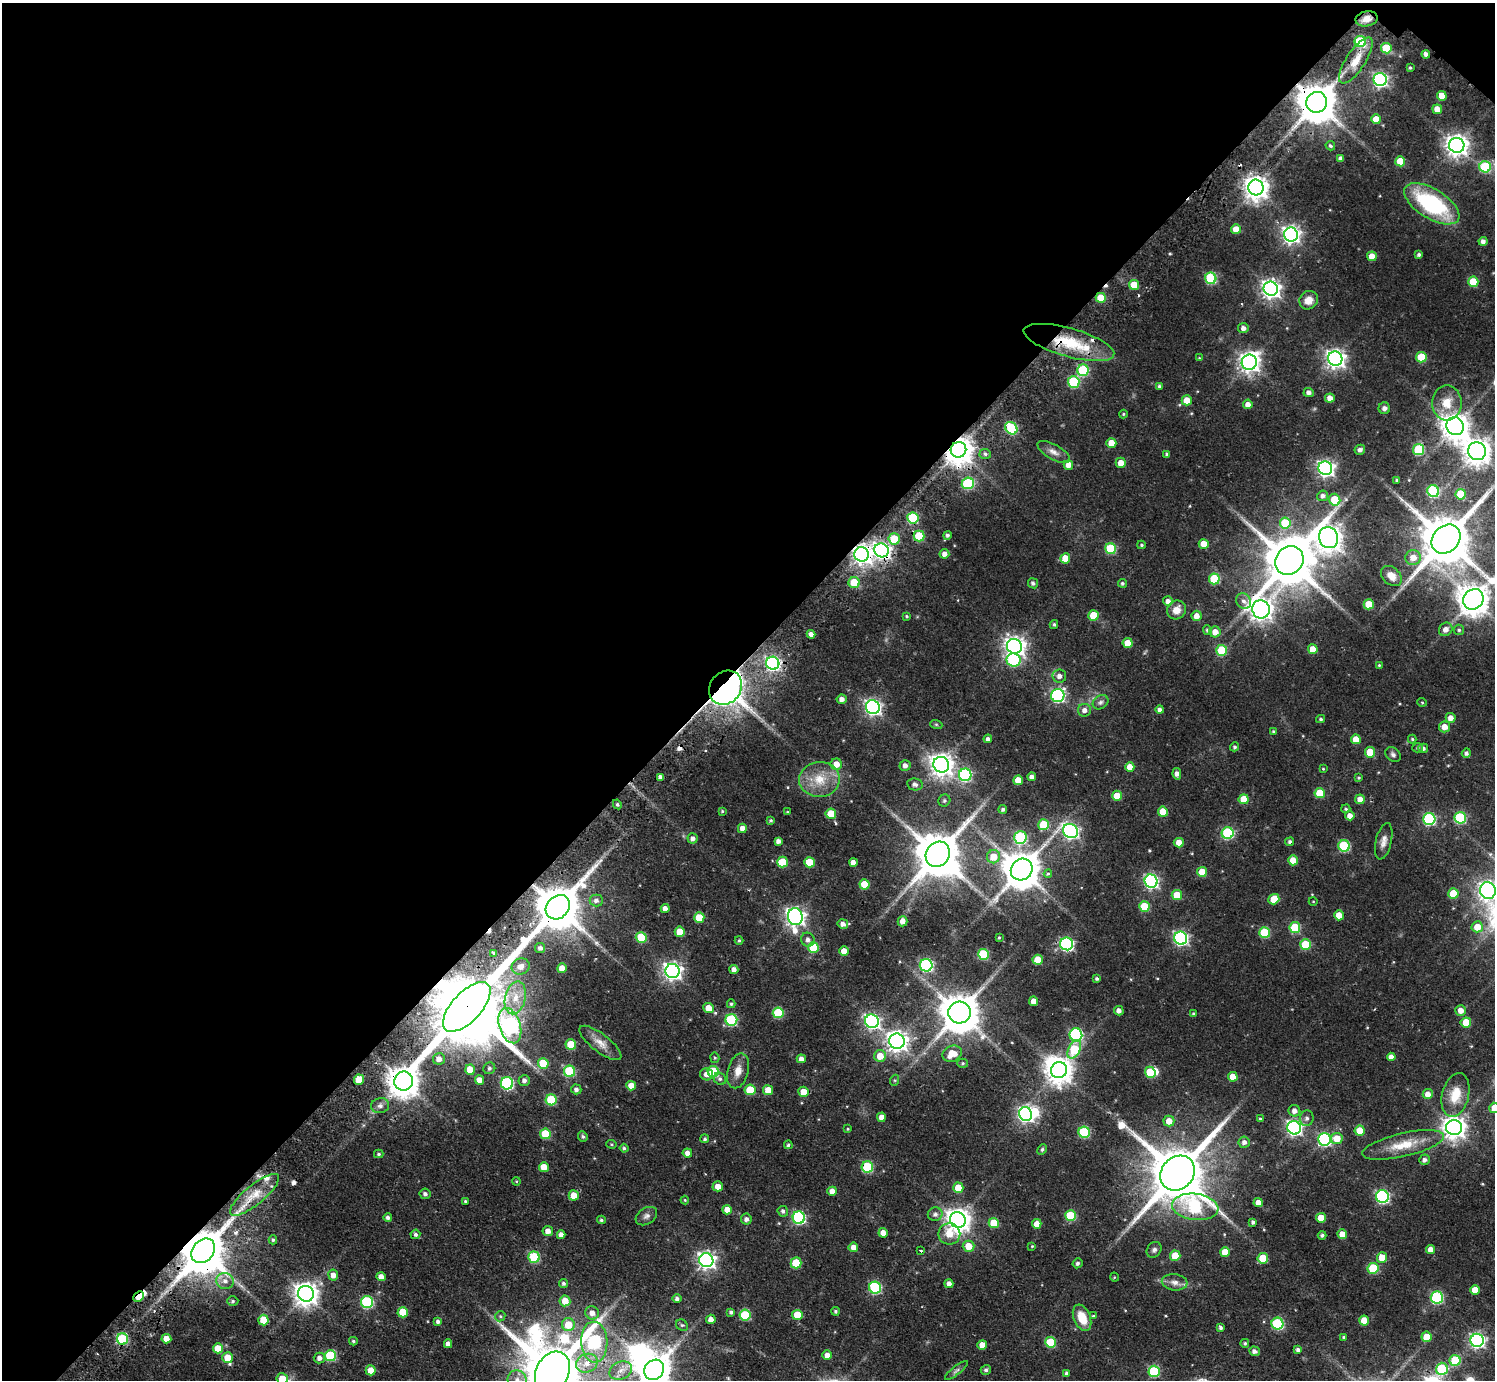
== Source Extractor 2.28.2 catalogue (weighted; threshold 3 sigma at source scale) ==
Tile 2 of 4 x 4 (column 2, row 1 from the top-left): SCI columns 1532-3024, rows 4482-5859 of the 6067 x 6068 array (HDU 1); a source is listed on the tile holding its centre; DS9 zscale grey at full resolution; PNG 1497 x 1382 px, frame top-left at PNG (2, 3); each listed source drawn as its Kron ellipse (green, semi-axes under 4 px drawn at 4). Shown black and unused: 48% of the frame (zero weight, under 2 of 3 exposures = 4% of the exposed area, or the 3 px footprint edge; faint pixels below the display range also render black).
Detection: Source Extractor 2.28.2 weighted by HDU 2 'WHT'; one run over the whole footprint, this tile lists its part. Background 0.0655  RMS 0.0064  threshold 0.0288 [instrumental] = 3 sigma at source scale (4.5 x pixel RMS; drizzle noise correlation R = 1.50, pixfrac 1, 0.05/0.05 arcsec/px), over >= 5 px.
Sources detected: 428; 5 inside a brighter object's white glare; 6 cosmic-ray / hot-pixel residue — neither listed nor drawn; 4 inside a brighter listed object's ellipse — not listed separately; the other 413 listed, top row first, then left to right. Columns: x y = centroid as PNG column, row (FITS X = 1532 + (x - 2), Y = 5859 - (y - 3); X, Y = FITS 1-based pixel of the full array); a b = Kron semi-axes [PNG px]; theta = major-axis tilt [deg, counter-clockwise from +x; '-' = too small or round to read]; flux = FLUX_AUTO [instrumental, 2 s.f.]
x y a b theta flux
1367 19 11 7 11 5.2
1360 41 5 5 - 46
1386 48 5 5 - 22
1426 54 4 3 - 2.2
1356 60 27 9 57 11
1410 68 3 3 - 0.8
1380 79 6 6 - 140
1442 96 5 5 - 8.5
1317 102 10 10 - 2100
1437 109 5 4 - 6.5
1376 119 5 5 - 9.2
1457 145 8 7 - 450
1330 146 5 4 - 1.1
1341 159 4 4 - 2.4
1400 161 5 5 - 12
1485 167 6 5 - 38
1256 187 8 7 - 550
1432 204 31 14 -32 68
1236 229 5 5 - 6.4
1291 235 7 7 - 250
1483 241 4 4 - 2.4
1419 255 4 3 - 1.3
1372 256 5 4 - 8.1
1211 278 5 5 - 49
1473 282 5 5 - 17
1134 285 5 5 - 11
1271 289 7 7 - 310
1101 298 5 5 - 18
1309 300 10 8 49 5.8
1243 328 5 5 - 2.8
1069 342 47 14 -15 31
1421 357 5 5 - 20
1199 358 4 4 - 0.48
1335 359 7 7 - 310
1249 362 7 7 - 350
1083 370 6 5 - 48
1074 382 6 5 - 44
1159 386 4 3 - 0.93
1309 393 5 4 - 2.4
1330 398 4 4 - 4.2
1187 400 5 5 - 9.5
1447 403 17 15 88 11
1248 404 5 4 - 3.6
1384 408 6 6 - 2.1
1123 414 4 4 - 0.71
1455 426 9 8 - 770
1011 428 7 5 -46 42
1111 443 5 5 - 7.9
1419 449 5 5 - 37
958 450 8 7 - 880
1360 450 5 5 - 1.7
1477 451 9 9 - 710
1054 452 18 7 -29 4.3
985 454 6 5 - 1.3
1167 454 4 3 - 1.2
1121 463 5 5 - 5.7
1068 465 5 5 - 4.6
1325 468 7 6 - 210
1397 480 3 3 - 0.86
968 483 6 5 - 45
1433 491 6 6 - 49
1461 494 5 5 - 19
1323 496 5 5 - 2
1335 500 6 5 - 18
913 518 5 5 - 41
1285 523 5 5 - 25
947 535 4 4 - 1.4
919 536 5 5 - 23
1328 538 11 9 -66 610
894 539 6 5 - 20
1446 539 16 13 47 3900
1204 544 5 5 - 7.1
1141 545 4 3 - 0.82
1111 549 5 5 - 29
882 550 7 7 - 220
862 554 7 7 - 320
944 554 5 5 - 3.6
1065 558 5 5 - 9.7
1413 558 8 7 - 6
1289 561 15 13 46 3500
1391 576 12 8 -41 5.7
1214 579 5 5 - 29
854 583 5 5 - 16
1033 583 5 5 - 1.6
1122 583 4 4 - 1.1
1473 599 11 9 47 1100
1168 601 5 5 - 2.8
1244 601 8 7 - 2.6
1369 604 5 5 - 12
1261 609 9 8 - 480
1177 610 10 9 - 6.1
1094 615 5 5 - 17
907 616 4 3 - 0.75
1196 616 5 5 - 4.4
1054 624 4 3 - 1
1446 629 7 6 - 3.5
1207 630 5 4 - 1.5
1459 630 5 5 - 1.2
1215 632 5 5 - 5.8
811 634 4 4 - 3.4
1128 643 5 5 - 8.8
1014 646 7 7 - 350
1313 649 5 5 - 7.3
1222 650 5 5 - 26
1014 660 7 6 - 43
773 663 6 6 - 120
1379 665 3 3 - 0.61
1059 676 7 6 - 3
726 688 18 15 50 750
1058 695 7 6 - 100
842 699 5 5 - 3.3
1101 702 8 6 32 1.9
1422 702 5 3 - 0.59
873 707 7 6 - 200
1084 710 6 6 - 3
1160 710 4 4 - 2
1451 718 5 5 - 4
1321 719 4 3 - 1
936 724 6 4 -19 0.79
1445 727 5 5 - 5.1
1274 731 4 4 - 0.95
988 739 4 4 - 1.7
1356 739 5 4 - 7.9
1412 739 4 4 - 0.73
1235 747 4 4 - 1.2
1418 748 5 4 - 1
1423 748 5 4 - 1.8
1370 752 5 5 - 15
1466 753 5 4 - 1.6
1393 754 8 6 -36 1.7
836 764 6 5 - 6.8
905 765 5 5 - 2.8
941 765 8 7 - 480
1130 767 5 4 - 7.1
1323 769 4 3 - 0.61
1177 774 6 4 -79 2.8
965 775 6 6 - 76
661 777 4 4 - 2.8
1032 777 4 4 - 3
1359 778 3 3 - 0.73
819 779 20 17 4 15
1018 780 5 5 - 7.4
915 784 8 6 -10 2.4
1320 793 5 5 - 19
1117 796 5 5 - 11
1244 799 5 5 - 14
1360 799 5 5 - 4.9
944 801 6 5 - 1.3
617 804 5 4 - 1.1
1003 809 4 4 - 1.4
1346 809 5 4 - 0.79
722 811 4 4 - 0.71
787 812 3 3 - 0.52
1163 812 5 5 - 11
831 814 5 5 - 16
1350 816 4 4 - 4.3
1460 818 6 5 - 52
1429 819 6 6 - 70
771 820 4 4 - 0.84
1044 825 5 5 - 24
742 828 4 4 - 3.5
1070 831 8 7 - 180
1228 833 6 6 - 61
693 838 5 5 - 2.7
1020 838 6 6 - 61
778 841 4 4 - 2.3
1384 841 18 8 76 4.3
1290 842 4 4 - 1.2
1179 843 5 5 - 5.7
1344 846 6 5 - 46
938 854 13 11 53 2400
993 857 7 6 - 11
1293 860 5 5 - 8.9
782 862 5 5 - 19
809 862 5 5 - 14
853 862 4 4 - 4.1
1022 870 11 10 - 1700
1202 872 5 5 - 11
1048 874 4 4 - 1.3
1151 881 6 6 - 130
864 884 5 5 - 13
1488 891 8 8 - 290
1453 893 5 5 - 15
1177 895 5 5 - 12
1274 899 6 5 - 10
596 900 7 6 - 2.2
1313 901 4 3 - 0.46
1144 906 5 5 - 21
558 907 13 11 46 2700
665 908 4 4 - 3.2
1339 915 5 5 - 7.9
795 917 8 7 - 280
699 918 5 5 - 16
903 921 5 5 - 3.7
843 924 5 5 - 2.9
1477 927 5 5 - 9
1295 928 5 5 - 32
680 932 5 5 - 11
1265 933 5 5 - 36
641 937 5 5 - 23
999 937 3 2 - 0.66
1181 938 6 6 - 130
739 940 4 4 - 0.75
808 940 7 6 - 2.5
1067 944 6 6 - 99
1305 945 5 5 - 21
813 947 5 5 - 23
540 948 5 5 - 2.2
844 951 5 4 - 6.5
494 953 3 2 - 1.1
983 954 5 5 - 33
1038 960 5 5 - 15
926 965 6 6 - 86
521 967 9 8 - 3.9
562 968 5 4 - 6.2
734 969 4 4 - 3
672 971 7 7 - 270
1097 979 3 3 - 1.1
515 998 17 10 76 9.7
1034 1001 5 4 - 5
731 1004 4 3 - 0.89
467 1007 31 14 47 10000
708 1008 5 5 - 6.5
1461 1010 5 5 - 4.7
1119 1011 5 4 - 2.7
778 1013 5 5 - 32
960 1013 11 11 - 1900
1193 1014 4 3 - 0.95
731 1020 6 6 - 54
872 1021 7 6 - 160
1466 1022 5 5 - 14
510 1026 18 10 -72 190
1076 1035 6 6 - 74
897 1041 8 7 - 380
600 1043 25 9 -38 6.7
571 1044 5 5 - 18
1074 1049 10 6 63 29
952 1054 10 7 23 9.7
880 1056 6 6 - 8.8
1391 1057 4 4 - 3.3
715 1058 5 4 - 0.82
439 1059 6 5 - 3.7
801 1059 4 4 - 3.7
543 1063 5 5 - 21
963 1063 5 4 - 0.91
489 1068 6 5 - 1.4
470 1070 5 5 - 11
1059 1070 8 8 - 690
569 1071 6 5 - 43
738 1071 18 10 75 6.4
713 1072 5 5 - 36
1150 1072 5 5 - 19
707 1074 6 6 - 3.7
1233 1077 5 5 - 8.6
720 1079 6 5 - 1.5
359 1080 5 5 - 11
479 1080 5 4 - 4.8
524 1080 5 5 - 2.3
895 1080 5 3 - 0.7
404 1081 9 9 - 1000
507 1083 6 6 - 79
631 1086 5 4 - 7
576 1089 5 5 - 1.8
750 1090 5 5 - 22
768 1090 5 5 - 8.5
803 1092 5 5 - 7.7
1428 1094 5 5 - 4.8
1455 1095 22 13 76 14
551 1100 5 5 - 32
380 1106 9 7 12 2.8
1494 1108 5 5 - 7.6
1294 1111 6 5 - 3.4
1026 1114 7 6 - 180
881 1117 4 4 - 3.9
1307 1118 8 7 - 2.3
1260 1119 3 3 - 1
1169 1121 5 5 - 6.3
1294 1128 7 6 - 170
1454 1128 8 7 - 470
848 1129 4 3 - 0.69
1360 1131 5 5 - 13
1084 1132 5 5 - 45
545 1134 5 5 - 23
583 1136 5 4 - 1.1
1337 1138 6 5 - 10
705 1139 4 4 - 1.1
1325 1139 6 6 - 99
1244 1142 5 5 - 2.4
611 1144 5 4 - 0.77
788 1145 4 4 - 1.1
1403 1145 42 11 13 17
624 1148 4 4 - 1
1042 1149 6 4 63 0.93
687 1153 5 4 - 3.3
379 1154 5 4 - 1
1424 1160 5 5 - 2.1
544 1167 5 5 - 8.2
867 1167 5 5 - 44
1178 1173 18 16 46 4900
516 1181 4 3 - 0.57
718 1186 5 5 - 5.2
958 1188 5 5 - 11
832 1191 5 4 - 4.9
425 1194 5 5 - 1.8
255 1195 30 10 39 13
574 1195 5 5 - 8.3
1382 1197 6 6 - 97
685 1200 4 4 - 0.61
465 1201 3 3 - 0.68
1258 1202 5 4 - 5.1
1195 1207 23 13 -7 58
727 1210 5 4 - 7.2
783 1211 5 5 - 1.6
935 1214 7 6 - 2.4
646 1216 12 8 33 2.7
1070 1216 5 5 - 34
388 1217 4 4 - 1.6
799 1218 6 6 - 82
1321 1218 5 5 - 11
746 1219 5 5 - 2.3
601 1220 4 3 - 1.1
958 1220 8 7 - 560
1253 1222 4 3 - 1.4
994 1223 5 5 - 15
1037 1224 5 4 - 5.7
548 1231 5 5 - 3.9
883 1233 4 4 - 5.8
415 1234 5 4 - 1.6
949 1234 11 10 - 9.5
1342 1234 5 4 - 7.6
561 1235 4 4 - 3
1322 1235 4 4 - 1.4
273 1240 4 4 - 0.98
969 1246 6 5 - 9.4
1032 1246 4 3 - 0.51
853 1247 5 5 - 4.4
1430 1249 4 4 - 4.5
1154 1250 8 7 - 1.8
203 1251 13 10 48 3100
920 1251 3 3 - 2
1225 1252 5 5 - 9.8
1175 1256 5 5 - 15
534 1257 5 5 - 39
1382 1257 5 5 - 8.9
1263 1258 5 5 - 19
706 1260 7 7 - 250
796 1263 5 5 - 25
1077 1263 5 4 - 1.1
1373 1268 5 5 - 30
333 1275 5 5 - 4.5
381 1277 4 4 - 4.6
1114 1277 4 3 - 0.51
225 1281 9 8 - 4.2
1175 1282 13 8 -6 4
563 1283 4 4 - 1.3
949 1284 4 4 - 2.8
875 1288 6 6 - 62
1475 1290 5 5 - 7.8
306 1294 8 8 - 540
139 1296 6 4 43 12
1437 1297 6 6 - 71
677 1299 4 4 - 1.7
233 1301 5 5 - 1.2
565 1301 5 5 - 7.7
367 1302 6 6 - 61
835 1311 4 4 - 0.95
403 1312 5 5 - 15
731 1312 4 3 - 1.3
592 1313 7 6 - 3.9
745 1315 5 5 - 33
797 1315 5 5 - 13
500 1316 5 5 - 0.96
1093 1316 4 4 - 0.8
1082 1318 14 8 -68 12
711 1319 4 4 - 3.3
263 1320 5 5 - 13
1364 1320 5 5 - 9
438 1321 4 4 - 1.7
1277 1324 6 6 - 57
568 1325 6 6 - 13
682 1325 6 5 - 0.97
1220 1327 4 4 - 1.3
1344 1337 4 3 - 0.88
1426 1337 5 5 - 11
122 1339 6 5 - 48
166 1339 5 4 - 5.6
1477 1340 6 6 - 160
353 1341 4 3 - 1
594 1342 20 13 -87 83
1050 1342 5 5 - 23
1245 1343 4 4 - 0.96
448 1344 4 4 - 2.6
982 1345 5 5 - 6.2
218 1348 5 5 - 11
1298 1350 4 4 - 1.6
1254 1351 5 4 - 2.3
827 1355 4 4 - 4.2
330 1356 5 5 - 42
228 1358 5 5 - 13
319 1358 5 5 - 2.9
1455 1360 5 5 - 27
587 1363 11 9 22 7.5
1442 1369 6 6 - 46
371 1370 5 5 - 8
654 1370 10 9 - 1200
956 1370 14 4 38 1.8
986 1370 5 5 - 1.4
621 1371 12 8 24 5.2
1154 1371 5 5 - 43
552 1372 21 16 60 5800
1067 1373 4 4 - 1.6
282 1379 5 5 - 11
517 1380 10 9 - 5.6
Overlapping masked pixels (flux is a lower limit): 18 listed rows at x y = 1367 19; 1317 102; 1101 298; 1069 342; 1011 428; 958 450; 882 550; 862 554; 1289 561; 1261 609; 726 688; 558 907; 467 1007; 404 1081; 255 1195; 203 1251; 139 1296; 122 1339
Isophote crosses this tile's border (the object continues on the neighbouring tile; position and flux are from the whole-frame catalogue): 7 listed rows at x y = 1473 599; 1488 891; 1494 1108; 654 1370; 552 1372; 282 1379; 517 1380